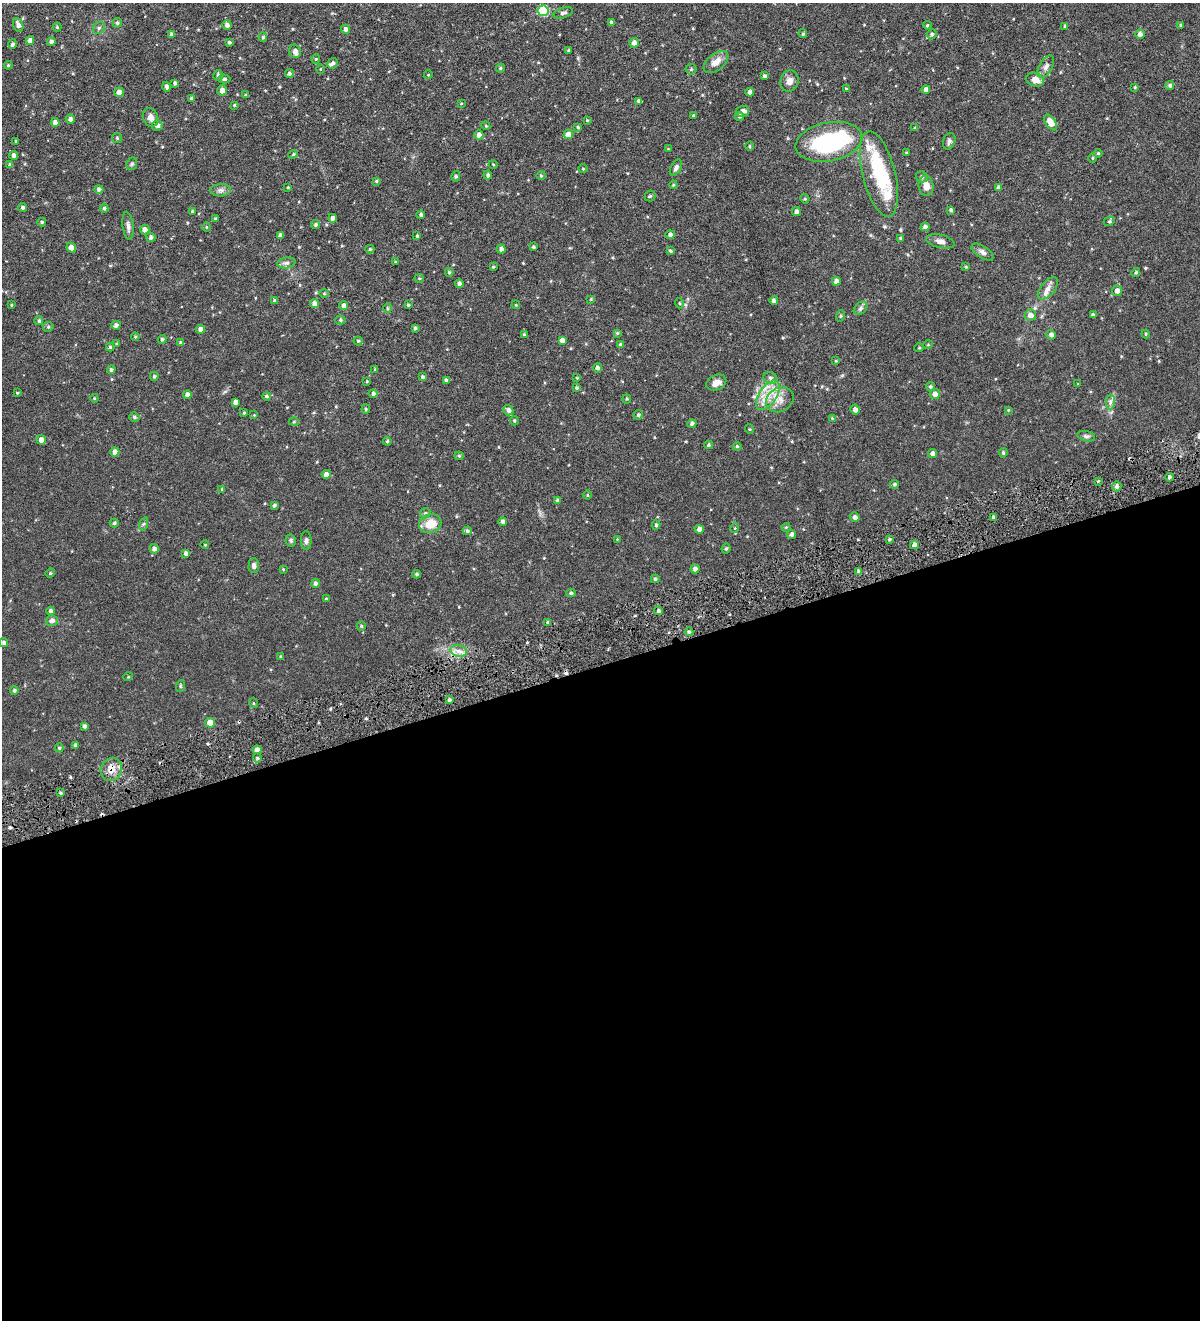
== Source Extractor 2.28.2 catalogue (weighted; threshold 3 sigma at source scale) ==
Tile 15 of 4 x 4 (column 3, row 4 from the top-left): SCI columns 2674-3871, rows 4-1321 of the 5223 x 5278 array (HDU 1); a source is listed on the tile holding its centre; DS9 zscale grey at full resolution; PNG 1202 x 1322 px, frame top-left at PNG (2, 3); each listed source drawn as its Kron ellipse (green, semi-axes under 4 px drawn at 4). Shown black and unused: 50% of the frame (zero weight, under 4 of 8 exposures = <1% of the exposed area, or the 3 px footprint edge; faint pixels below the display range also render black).
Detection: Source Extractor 2.28.2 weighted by HDU 2 'WHT'; one run over the whole footprint, this tile lists its part. Background 0.0723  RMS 0.0066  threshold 0.0269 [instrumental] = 3 sigma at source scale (4.09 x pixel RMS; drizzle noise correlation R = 1.36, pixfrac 0.8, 0.05/0.05 arcsec/px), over >= 5 px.
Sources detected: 291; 3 inside a brighter object's white glare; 2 cosmic-ray / hot-pixel residue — neither listed nor drawn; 6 inside a brighter listed object's ellipse — not listed separately; the other 280 listed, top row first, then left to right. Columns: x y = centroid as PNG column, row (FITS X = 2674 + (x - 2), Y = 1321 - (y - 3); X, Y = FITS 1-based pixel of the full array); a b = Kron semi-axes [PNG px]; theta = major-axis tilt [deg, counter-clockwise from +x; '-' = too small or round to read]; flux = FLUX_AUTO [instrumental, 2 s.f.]
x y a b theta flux
543 11 5 5 - 29
563 13 10 5 17 1.7
611 22 4 4 - 0.97
117 23 5 4 - 1
18 25 7 5 -69 2.3
227 25 4 4 - 1.9
927 25 4 3 - 0.71
1181 25 4 3 - 0.9
1065 26 4 3 - 0.64
57 27 4 4 - 0.53
99 28 6 5 - 1
346 29 4 4 - 1.9
803 34 4 4 - 0.91
932 34 5 4 - 1.2
1140 34 5 4 - 2.1
171 35 3 3 - 1.3
263 37 4 4 - 0.87
30 41 4 4 - 2.3
51 42 4 4 - 2
229 42 4 4 - 0.83
634 43 5 4 - 2.9
13 44 5 4 - 1.2
569 50 3 3 - 0.71
295 51 7 5 -68 2.3
316 59 4 4 - 0.55
716 62 14 8 39 4.6
333 63 5 4 - 1.1
8 65 4 4 - 0.67
1046 67 12 6 59 2.4
500 68 4 4 - 0.67
320 69 4 3 - 0.41
691 69 5 5 - 0.81
289 73 4 4 - 1.1
218 75 5 4 - 1.3
428 75 4 3 - 0.41
764 76 4 3 - 1.2
224 79 6 4 2 0.91
1035 80 9 7 -17 4.7
789 81 11 9 74 3.2
175 83 4 3 - 1.2
1170 85 4 4 - 1.3
167 87 5 4 - 1.8
1135 87 3 3 - 0.58
846 88 4 2 - 0.44
926 89 4 4 - 2.2
222 90 5 5 - 3.4
119 92 5 4 - 3.8
750 92 4 4 - 1.7
245 95 3 3 - 0.44
191 98 3 3 - 0.68
639 101 4 4 - 1.9
461 104 4 2 - 0.36
234 105 3 3 - 0.49
742 111 6 5 - 2.6
693 116 4 3 - 0.72
739 116 4 4 - 0.92
150 117 10 7 -69 3.1
70 119 5 4 - 2
587 120 3 3 - 0.49
55 122 4 4 - 2.7
1051 122 9 5 -55 5.6
157 126 5 5 - 1.8
486 126 4 3 - 0.55
578 127 4 3 - 0.89
915 128 4 3 - 0.84
479 135 4 4 - 2.4
568 135 5 4 - 5.2
117 138 5 5 - 0.77
16 141 3 2 - 0.55
949 141 8 6 71 1.5
829 142 33 19 11 55
749 146 5 3 - 0.61
668 149 4 3 - 0.54
906 153 3 3 - 0.66
1098 153 4 3 - 0.54
293 154 5 4 - 0.67
14 155 4 4 - 2
1092 158 5 3 - 0.55
132 164 6 5 - 0.9
493 164 4 3 - 0.5
10 165 4 4 - 1.4
676 168 9 5 61 1.5
583 169 4 4 - 0.56
879 174 44 16 -76 25
488 175 4 3 - 0.96
456 176 5 4 - 0.95
541 176 5 3 - 0.57
922 177 6 6 - 1.4
376 181 4 3 - 0.69
673 185 4 4 - 0.58
926 186 10 7 -83 4.3
288 187 3 2 - 0.44
999 188 4 4 - 1.5
99 189 4 4 - 1.6
221 190 10 6 2 2.1
650 196 5 5 - 0.87
805 199 5 4 - 0.6
22 207 4 4 - 1.2
104 208 5 4 - 0.83
951 210 4 3 - 1.4
192 211 3 3 - 0.5
796 211 4 4 - 1.8
421 215 4 4 - 1.2
332 218 4 4 - 1.8
216 219 3 3 - 0.8
1109 221 6 4 27 0.82
42 222 4 4 - 0.77
316 225 5 4 - 1.2
128 226 14 5 -82 2.2
206 227 5 3 - 0.5
925 227 4 4 - 2.2
145 230 5 4 - 2.6
670 235 4 4 - 1.6
280 236 4 4 - 2.2
417 236 4 3 - 0.79
151 237 5 4 - 1.4
901 239 4 3 - 1
940 241 14 6 -13 2.6
533 247 4 3 - 0.99
71 248 5 4 - 3.3
370 249 4 4 - 0.81
501 249 4 4 - 1.8
670 251 3 3 - 0.88
983 252 12 6 -34 2
395 262 4 3 - 0.64
286 263 9 5 9 1.6
493 267 3 3 - 0.58
966 267 3 3 - 0.73
449 272 4 4 - 0.83
1136 272 5 4 - 0.88
419 278 4 4 - 0.6
836 281 4 4 - 2.5
459 284 4 4 - 2
1048 288 13 7 51 3.3
1117 291 5 5 - 2.7
324 294 5 3 - 0.57
591 299 4 3 - 0.48
275 301 4 4 - 1.6
774 301 4 4 - 1.9
314 303 4 4 - 2.4
679 303 5 3 - 0.51
11 305 4 2 - 0.41
344 305 4 4 - 2.2
408 305 3 3 - 0.69
516 305 4 3 - 0.49
387 308 5 3 - 0.63
860 308 8 5 44 1.4
1030 315 6 5 - 2.6
1093 315 3 3 - 1.2
840 316 6 3 71 0.66
340 320 5 4 - 0.87
39 321 4 4 - 1
116 325 4 4 - 1.7
48 327 5 5 - 0.76
415 328 4 3 - 0.88
201 329 4 4 - 2.4
617 333 4 3 - 0.62
524 334 3 3 - 0.63
1146 334 4 4 - 0.62
1051 335 5 4 - 1.8
135 337 4 4 - 0.55
162 339 4 4 - 1
562 340 4 4 - 2.6
358 341 4 4 - 0.79
181 343 4 4 - 1.5
117 344 4 3 - 0.73
620 345 4 4 - 1.5
928 345 5 3 - 0.43
110 347 4 4 - 0.71
919 348 5 3 - 0.51
836 361 4 4 - 0.57
598 368 5 4 - 1.7
375 369 3 3 - 0.49
111 370 4 4 - 1.2
154 376 4 4 - 0.87
423 377 4 4 - 1.2
577 378 4 3 - 0.51
770 378 7 5 -23 1.5
446 380 4 4 - 1.1
367 381 4 3 - 0.58
716 383 10 7 25 3.8
1078 384 3 3 - 0.5
930 387 4 4 - 0.92
576 388 4 4 - 0.81
17 393 3 3 - 0.46
373 394 4 4 - 1.5
935 394 5 5 - 2.6
187 395 4 4 - 2
768 395 17 8 55 7.8
267 396 4 4 - 1.1
94 398 4 3 - 0.49
627 399 4 4 - 0.64
780 400 14 11 31 6.1
236 402 4 4 - 2.8
1110 402 7 4 89 1.5
366 409 4 4 - 0.63
508 410 5 5 - 2.3
855 410 5 4 - 2.1
1008 410 4 4 - 0.53
244 413 4 3 - 0.6
254 415 4 4 - 0.46
638 415 5 4 - 1
134 417 5 4 - 0.98
832 418 4 3 - 0.45
514 421 5 4 - 0.66
294 422 5 3 - 0.56
692 424 4 4 - 1.5
749 429 5 3 - 0.51
1086 436 9 5 -13 1.2
41 440 5 5 - 2.7
387 441 4 3 - 0.71
709 445 4 4 - 1.1
737 446 4 4 - 0.83
115 452 4 4 - 3.4
933 453 4 4 - 2.1
1003 453 5 4 - 0.91
459 456 4 4 - 0.7
326 474 4 4 - 2.7
1169 477 4 3 - 0.94
1098 481 3 3 - 0.54
894 484 4 4 - 0.97
1117 487 5 5 - 1.6
222 489 4 4 - 0.68
588 495 5 3 - 0.49
557 501 4 4 - 1.5
274 505 4 3 - 1.1
425 513 5 4 - 0.87
855 517 5 4 - 1.9
993 517 4 3 - 0.98
503 521 4 4 - 1.7
114 523 4 3 - 0.93
143 524 7 4 70 0.89
430 524 11 9 19 8.6
656 525 4 4 - 0.78
786 527 4 4 - 0.6
735 528 5 3 - 0.48
699 529 4 4 - 2.7
467 531 4 4 - 1.1
792 534 4 4 - 1.6
617 539 3 3 - 0.41
889 539 4 3 - 0.94
291 540 6 5 - 0.99
306 541 9 5 89 1.4
205 545 4 3 - 0.39
914 545 4 4 - 2.4
154 549 5 4 - 2
726 549 5 3 - 0.78
186 553 4 4 - 1.9
254 565 7 5 86 1.6
283 569 4 3 - 0.51
695 569 4 4 - 1.9
859 572 4 4 - 1.6
50 573 5 4 - 0.64
417 574 4 3 - 0.99
655 579 4 4 - 0.85
315 583 4 4 - 1.4
571 593 4 4 - 0.9
326 599 4 3 - 0.59
51 611 4 4 - 1.5
659 611 4 4 - 1.3
52 621 6 5 - 1.9
547 622 4 4 - 0.85
361 626 4 4 - 0.78
689 632 4 4 - 0.84
4 643 4 4 - 1.3
459 651 8 6 -12 2.7
281 657 4 4 - 0.87
128 677 5 3 - 0.47
180 686 6 4 73 0.7
14 690 4 4 - 1.1
449 700 3 3 - 1.1
253 703 5 3 - 0.46
210 723 5 4 - 5.5
84 726 4 3 - 1.3
75 745 4 3 - 1.2
59 748 4 4 - 0.79
257 750 4 4 - 2.6
257 758 5 4 - 0.84
111 769 12 10 60 5
61 793 3 3 - 0.78
Overlapping masked pixels (flux is a lower limit): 1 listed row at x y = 111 769